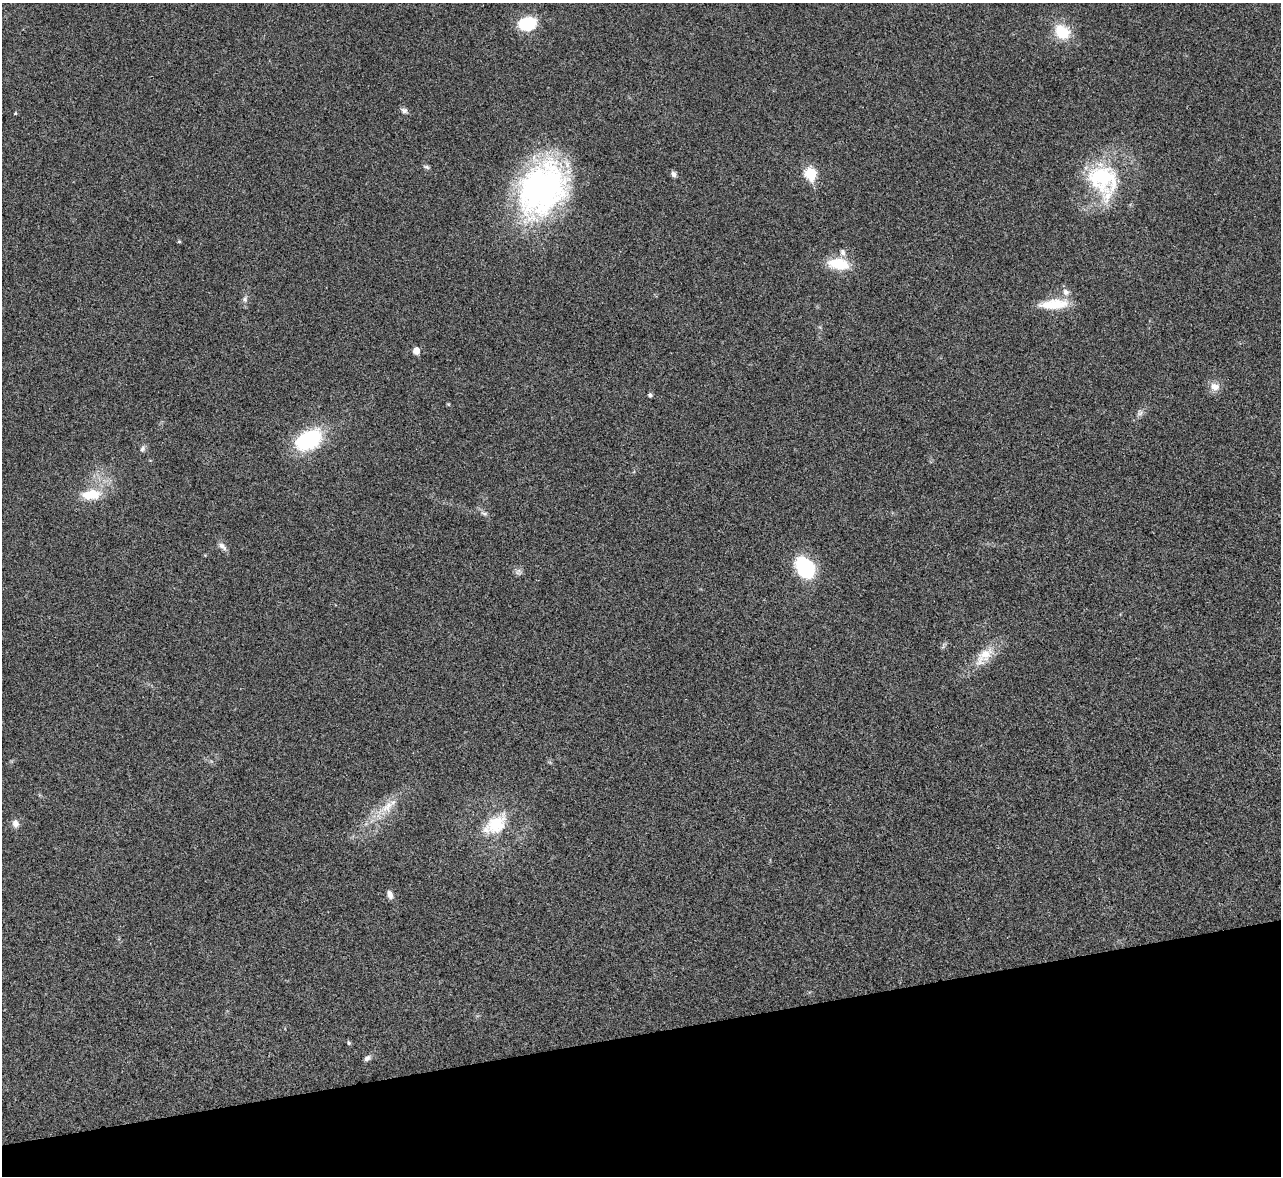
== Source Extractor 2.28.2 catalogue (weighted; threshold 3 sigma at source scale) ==
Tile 14 of 4 x 4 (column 2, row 4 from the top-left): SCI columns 1283-2561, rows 263-1436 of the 5119 x 5100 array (HDU 1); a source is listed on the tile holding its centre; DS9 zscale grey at full resolution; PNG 1283 x 1178 px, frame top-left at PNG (2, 3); no overlay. Shown black and unused: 12% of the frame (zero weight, under 3 of 4 exposures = <1% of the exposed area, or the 3 px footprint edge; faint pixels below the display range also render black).
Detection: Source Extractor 2.28.2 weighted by HDU 2 'WHT'; one run over the whole footprint, this tile lists its part. Background 0.0221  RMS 0.0044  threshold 0.0197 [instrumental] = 3 sigma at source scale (4.5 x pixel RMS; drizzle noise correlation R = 1.50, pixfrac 1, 0.05/0.05 arcsec/px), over >= 5 px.
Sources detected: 35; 1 inside a brighter listed object's ellipse — not listed separately; the other 34 listed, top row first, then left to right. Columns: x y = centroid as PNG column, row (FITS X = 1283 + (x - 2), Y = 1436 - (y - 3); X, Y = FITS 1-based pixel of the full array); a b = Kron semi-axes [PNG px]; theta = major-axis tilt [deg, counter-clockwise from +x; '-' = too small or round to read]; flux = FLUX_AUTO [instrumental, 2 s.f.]
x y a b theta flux
527 24 15 11 12 21
1062 32 21 17 -44 13
404 111 8 7 - 1.4
15 113 4 4 - 0.43
426 167 9 5 -13 0.95
810 173 7 6 - 32
674 174 7 5 -67 1.6
1103 178 43 36 -31 43
542 189 59 43 58 130
179 241 4 4 - 0.52
843 252 10 7 -77 1.7
838 264 22 12 -7 15
1066 292 10 8 -51 2.4
245 299 9 7 75 1.4
1054 304 37 12 4 13
416 351 5 5 - 5.4
1215 387 15 11 -18 3.8
650 395 5 4 - 1
448 404 5 4 - 0.45
1140 413 9 8 - 1.6
309 440 31 20 28 35
142 449 9 6 64 1.3
91 495 28 14 5 11
484 513 11 5 -19 1.3
222 546 13 7 -39 2
805 568 23 16 -58 33
518 572 9 9 - 1.6
985 654 24 17 35 9.2
387 806 37 11 37 10
15 823 9 7 -80 2.6
495 824 29 17 36 18
390 894 11 6 -70 2.1
349 1043 5 5 - 0.79
367 1058 9 6 35 1.7